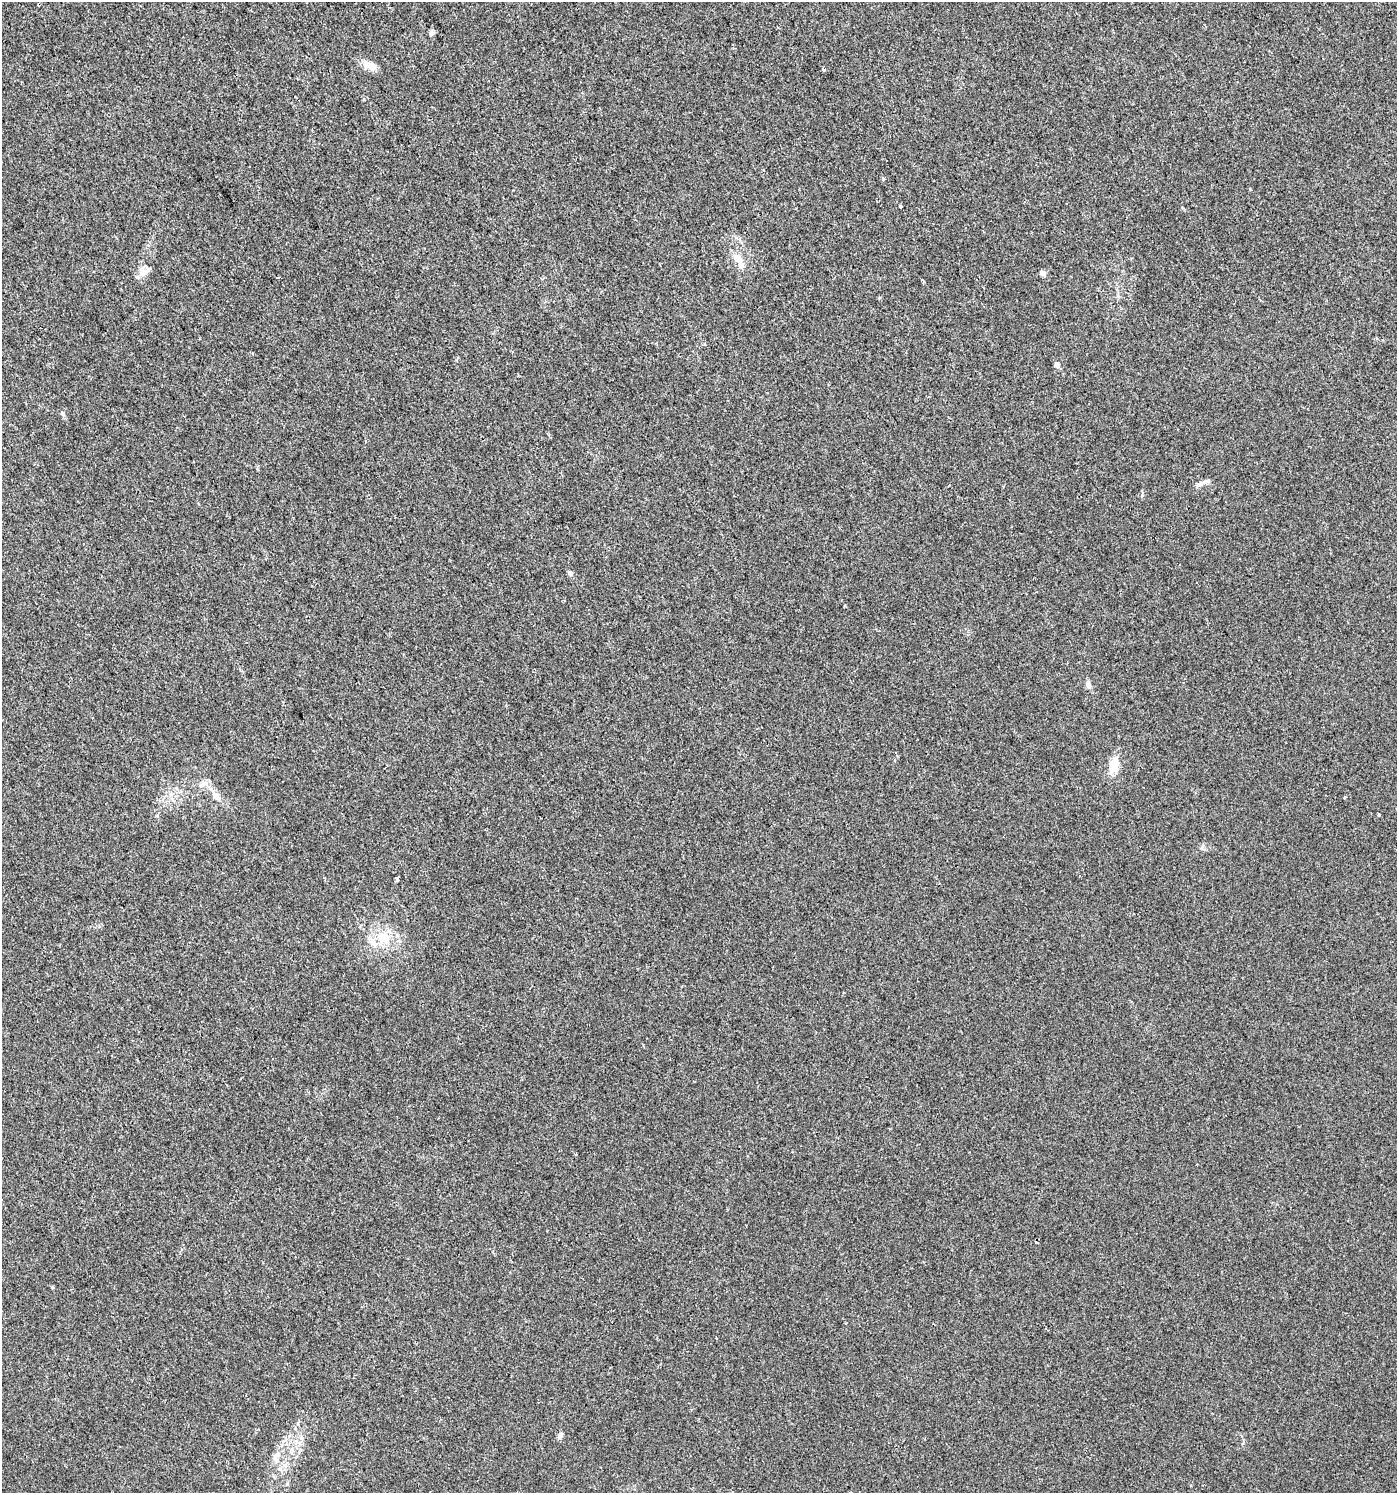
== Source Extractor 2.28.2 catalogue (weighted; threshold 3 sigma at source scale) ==
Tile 11 of 4 x 4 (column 3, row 3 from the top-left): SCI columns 3001-4395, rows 1498-2988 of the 5921 x 5985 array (HDU 1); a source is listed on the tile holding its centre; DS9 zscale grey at full resolution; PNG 1399 x 1495 px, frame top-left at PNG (2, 2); no overlay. Shown black and unused: <1% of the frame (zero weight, under 2 of 3 exposures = <1% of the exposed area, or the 3 px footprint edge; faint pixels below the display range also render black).
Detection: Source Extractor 2.28.2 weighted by HDU 2 'WHT'; one run over the whole footprint, this tile lists its part. Background 0.00424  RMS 0.0034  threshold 0.0154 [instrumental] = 3 sigma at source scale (4.5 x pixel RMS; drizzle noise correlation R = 1.50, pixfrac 1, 0.0396/0.0396 arcsec/px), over >= 5 px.
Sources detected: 26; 1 inside a brighter listed object's ellipse — not listed separately; the other 25 listed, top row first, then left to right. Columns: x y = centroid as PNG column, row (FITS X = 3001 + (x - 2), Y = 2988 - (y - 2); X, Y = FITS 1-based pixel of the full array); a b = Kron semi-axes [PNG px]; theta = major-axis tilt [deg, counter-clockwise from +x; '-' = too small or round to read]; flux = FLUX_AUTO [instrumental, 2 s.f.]
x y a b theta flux
431 34 6 5 - 0.64
370 66 19 10 -27 3.1
823 69 3 3 - 1.4
883 179 4 4 - 0.49
900 206 3 3 - 0.64
736 257 11 10 - 2.9
143 273 15 10 -44 2.7
1043 273 4 4 - 2.5
922 280 3 3 - 0.35
1057 365 7 7 - 1
63 413 7 5 -68 0.64
1206 481 14 5 17 1.2
570 573 5 5 - 1.2
1088 685 8 6 -74 1.4
1114 766 18 13 -85 4.6
215 795 12 9 -64 2.2
1344 797 3 2 - 0.34
1379 815 3 3 - 1.3
397 879 4 3 - 1.5
383 937 20 15 -38 8.9
576 1154 3 3 - 0.37
52 1288 4 4 - 0.36
560 1436 10 5 65 0.88
301 1437 6 6 - 0.89
277 1455 10 7 40 1.7
Unlisted compact peaks at least as high as the median listed source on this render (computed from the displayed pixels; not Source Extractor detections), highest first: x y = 1250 189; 1202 848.